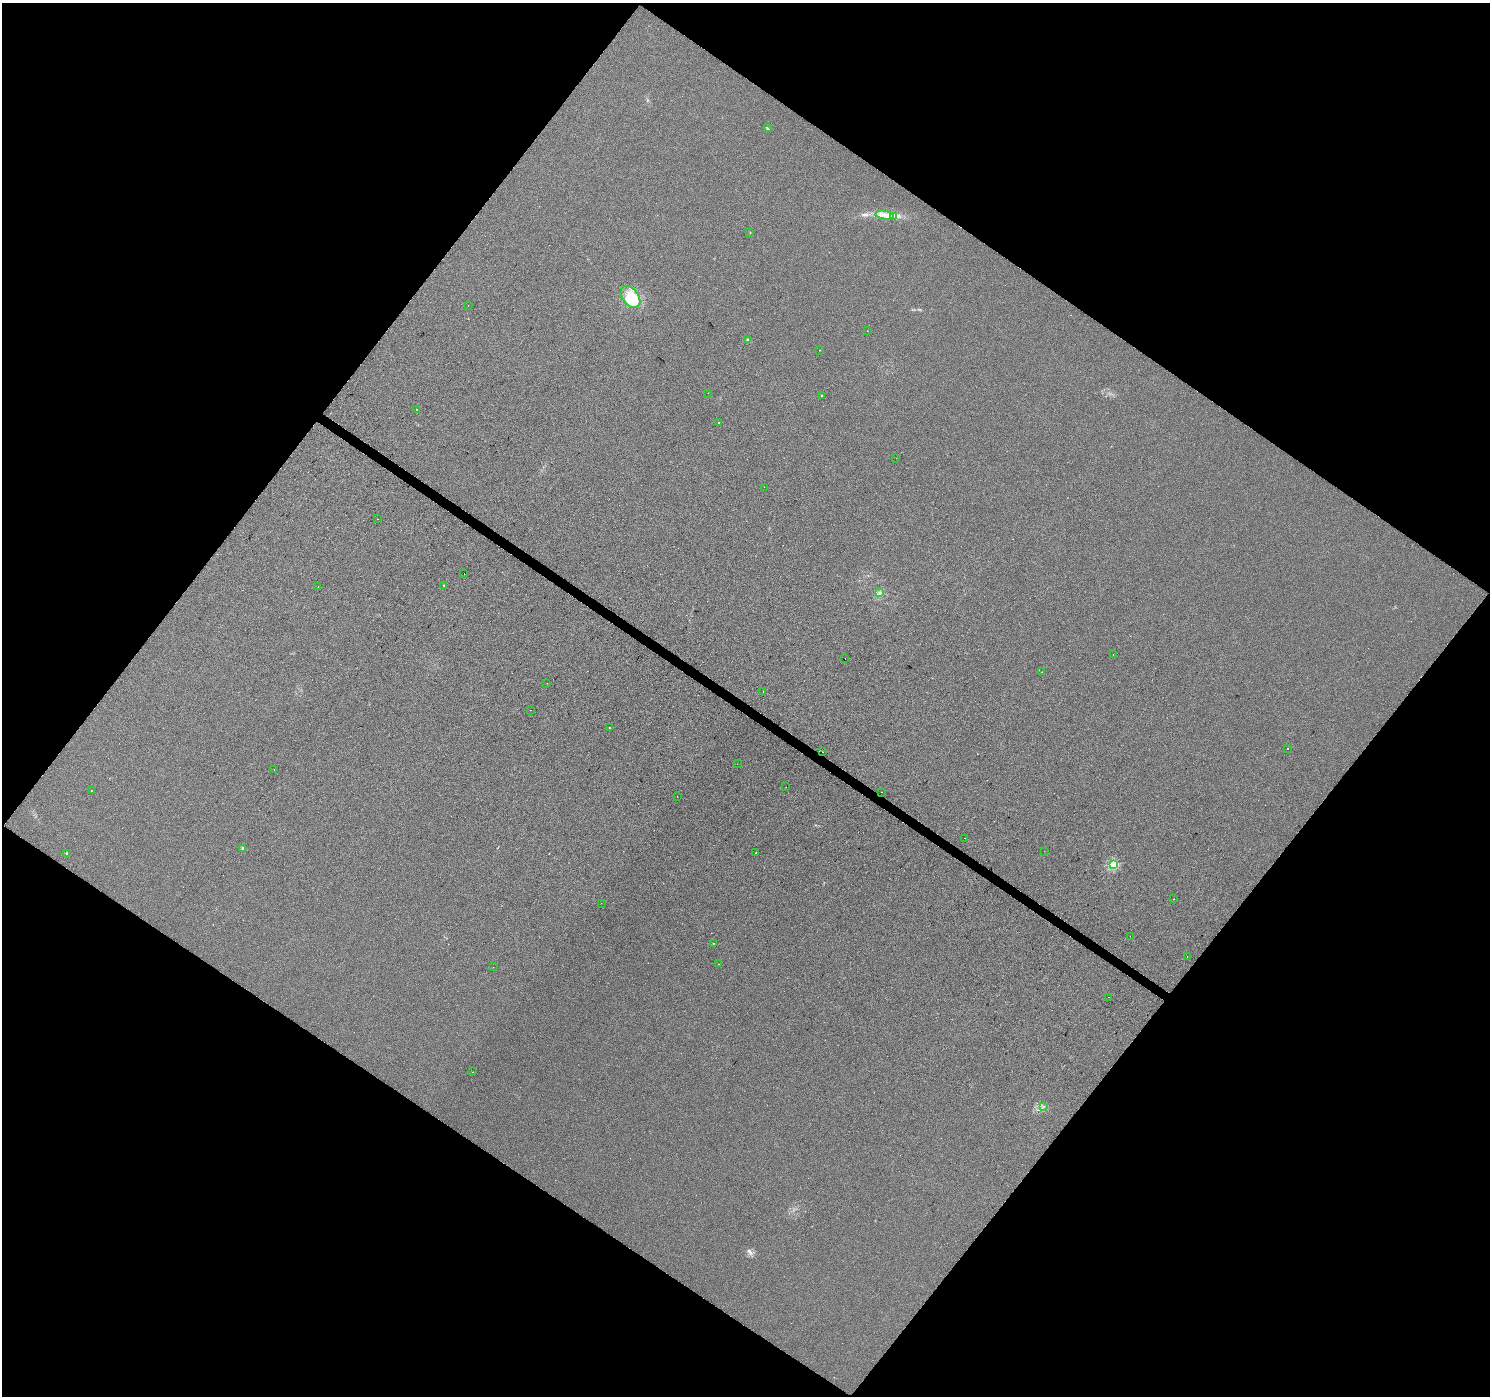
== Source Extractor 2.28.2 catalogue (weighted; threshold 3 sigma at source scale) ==
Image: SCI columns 6-5957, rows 249-5822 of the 5957 x 6003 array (HDU 1 of 3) = the unmasked area's bounding box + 8 px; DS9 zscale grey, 4 x 4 block average (1 PNG px = mean of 4 x 4 image px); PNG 1492 x 1398 px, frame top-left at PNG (2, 3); each listed source drawn as its Kron ellipse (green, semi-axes under 4 px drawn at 4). Shown black and unused: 50% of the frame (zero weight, under 2 of 3 exposures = <1% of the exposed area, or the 3 px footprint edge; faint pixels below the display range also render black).
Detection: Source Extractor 2.28.2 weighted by HDU 2 'WHT'. Background 8.40e-04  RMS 0.0058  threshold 0.026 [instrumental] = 3 sigma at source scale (4.5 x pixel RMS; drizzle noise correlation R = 1.50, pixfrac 1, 0.0396/0.0396 arcsec/px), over >= 5 px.
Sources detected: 59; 1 inside a brighter object's white glare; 6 cosmic-ray / hot-pixel residue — neither listed nor drawn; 1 inside a brighter listed object's ellipse — not listed separately; the other 51 listed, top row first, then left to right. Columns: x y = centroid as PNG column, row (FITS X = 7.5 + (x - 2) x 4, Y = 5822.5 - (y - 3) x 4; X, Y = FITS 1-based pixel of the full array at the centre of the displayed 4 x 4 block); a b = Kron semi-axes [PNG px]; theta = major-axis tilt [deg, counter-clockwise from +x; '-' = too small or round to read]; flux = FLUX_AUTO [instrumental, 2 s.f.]
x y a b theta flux
767 128 3 2 - 3
885 215 9 3 -8 19
894 216 4 2 - 3.6
750 232 2 2 - 1.4
631 297 12 8 -54 130
468 305 2 2 - 1.3
867 331 2 2 - 0.67
748 340 2 2 - 21
820 350 2 2 - 1.7
708 393 2 2 - 1.3
822 395 2 2 - 1.2
417 409 2 2 - 1
718 423 2 2 - 1.5
896 458 2 2 - 0.44
764 487 2 2 - 0.96
378 519 2 2 - 1.7
464 574 2 2 - 2.5
318 586 2 2 - 1.2
444 586 2 2 - 1.1
879 593 3 2 - 4.4
1113 654 2 2 - 2.1
845 659 2 2 - 1
1042 672 2 2 - 0.84
547 683 2 2 - 1.2
763 692 2 2 - 1.7
531 710 2 2 - 6.9
609 727 2 2 - 3.6
1288 748 2 2 - 3.9
823 752 2 2 - 4.8
737 764 2 2 - 1.2
274 770 2 2 - 0.47
786 787 2 2 - 2.4
91 791 2 2 - 1
881 792 2 2 - 3.2
677 797 2 2 - 2.1
965 838 2 2 - 1.2
243 849 2 2 - 27
1044 851 2 2 - 0.68
66 853 2 2 - 1.9
756 853 2 2 - 1.6
1113 864 2 2 - 210
1174 899 2 2 - 1.3
601 903 2 2 - 0.51
1130 936 2 2 - 2.8
714 943 2 2 - 0.96
1187 957 2 2 - 0.81
719 964 2 2 - 0.91
493 967 2 2 - 1.8
1109 997 2 2 - 3.5
473 1072 2 2 - 0.99
1043 1106 2 2 - 1.5
Diffuse or blended objects may show on this block-average render without a row.